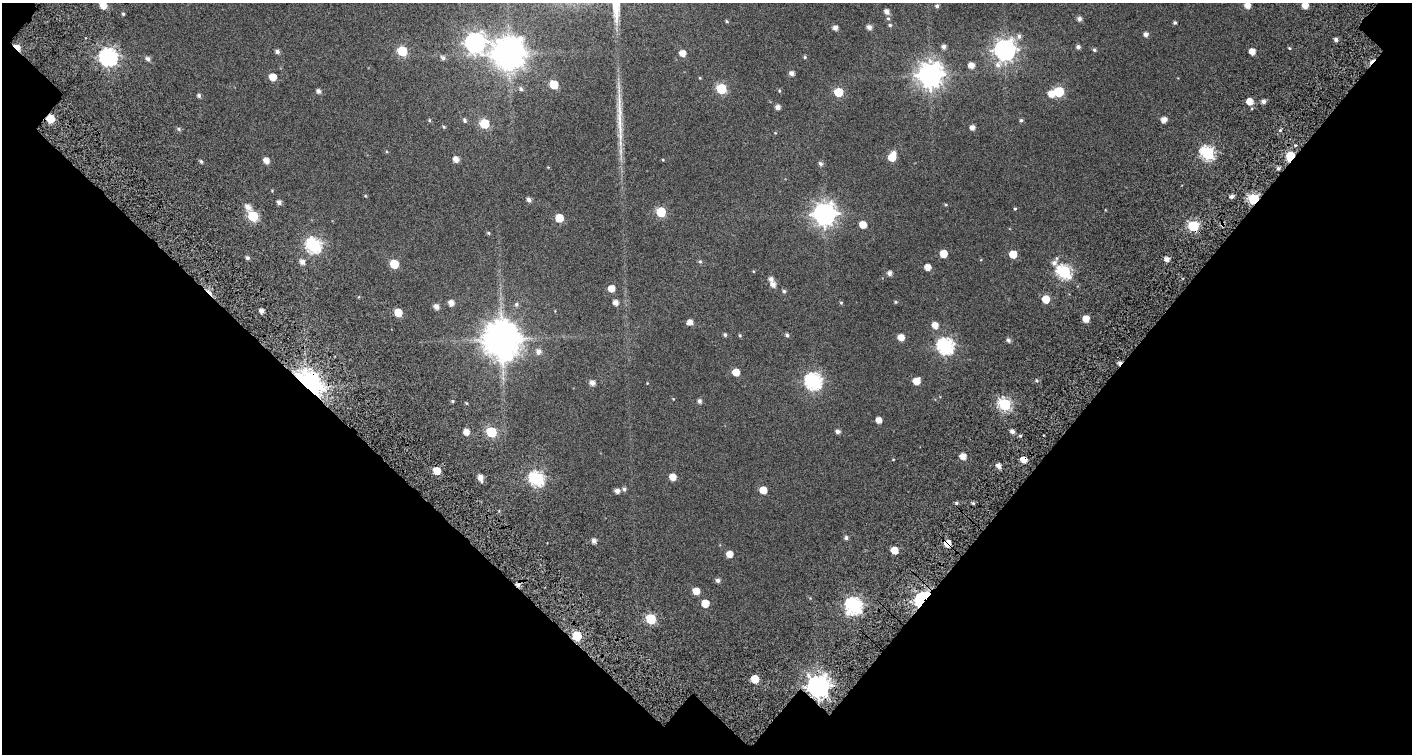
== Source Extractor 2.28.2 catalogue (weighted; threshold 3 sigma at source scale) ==
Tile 2 of 1 x 2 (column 1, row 2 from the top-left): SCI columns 174-1583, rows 124-875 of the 1752 x 1749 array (HDU 1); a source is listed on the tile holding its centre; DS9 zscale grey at full resolution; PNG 1414 x 756 px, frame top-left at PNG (2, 3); no overlay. Shown black and unused: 44% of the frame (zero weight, under 7 of 19 exposures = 17% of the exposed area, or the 3 px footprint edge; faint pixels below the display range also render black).
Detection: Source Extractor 2.28.2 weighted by HDU 2 'WHT'; one run over the whole footprint, this tile lists its part. Background 0.0207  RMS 0.023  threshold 0.0941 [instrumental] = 3 sigma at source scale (4.09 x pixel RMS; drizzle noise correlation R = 1.36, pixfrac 0.8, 0.0396/0.0396 arcsec/px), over >= 5 px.
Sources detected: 169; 4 cosmic-ray / hot-pixel residue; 1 long thin detection or spike segment (spike, bleed or trail) — not listed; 1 inside a brighter listed object's ellipse — not listed separately; the other 163 listed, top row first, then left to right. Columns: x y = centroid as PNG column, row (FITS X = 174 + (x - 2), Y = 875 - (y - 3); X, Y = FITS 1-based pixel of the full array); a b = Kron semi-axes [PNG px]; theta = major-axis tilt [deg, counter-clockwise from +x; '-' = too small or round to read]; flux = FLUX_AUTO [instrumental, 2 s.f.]
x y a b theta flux
103 5 6 5 - 17
1247 5 5 5 - 12
1305 5 5 5 - 16
937 6 5 4 - 3.3
887 11 5 5 - 7.3
123 14 4 4 - 2.2
888 19 6 5 - 2.8
1079 19 5 5 - 5.8
727 21 5 4 - 1.9
1175 23 4 4 - 2.4
890 25 5 4 - 2.3
869 27 5 4 - 7.5
835 28 5 4 - 7.5
1146 34 5 5 - 6.5
1019 36 8 7 - 5.3
1336 39 5 4 - 4.8
475 42 9 8 - 730
17 47 7 4 -47 16
944 47 5 5 - 5.7
1078 47 5 5 - 4.5
1289 48 4 3 - 1.5
1005 50 9 8 - 980
1094 50 5 5 - 2.5
277 51 5 5 - 4.3
402 51 6 6 - 74
1252 51 5 5 - 14
509 53 10 10 - 2900
682 53 5 5 - 14
108 57 7 7 - 520
805 57 5 4 - 2.1
443 58 6 6 - 4.6
148 59 6 5 - 5.5
971 65 6 5 - 12
792 73 5 5 - 6.5
930 75 9 9 - 1700
273 77 5 5 - 22
700 78 5 3 - 1.3
554 84 6 5 - 44
521 89 6 5 - 3.7
721 89 6 6 - 93
318 91 5 5 - 5.2
779 91 5 4 - 1.8
838 92 6 6 - 52
1059 92 6 6 - 89
1051 94 6 5 - 16
199 95 5 4 - 3.6
1250 101 6 5 - 16
1263 101 5 4 - 5.6
778 107 5 4 - 7.2
50 119 5 5 - 38
429 120 5 4 - 1.8
465 120 7 5 -75 3.6
1021 120 6 4 0 2.5
1164 120 5 5 - 11
484 124 6 6 - 64
444 127 5 4 - 2
972 128 4 4 - 8.2
179 129 6 5 - 2.9
1280 130 4 4 - 2
775 133 4 3 - 1.2
1208 153 7 6 - 250
1290 156 7 5 67 63
892 157 8 5 67 33
456 159 5 5 - 11
266 160 6 5 - 12
663 160 4 3 - 1.2
201 161 5 4 - 2.4
820 164 5 5 - 4
1278 168 4 4 - 3.8
365 196 5 4 - 1.4
1231 196 5 4 - 5.1
1253 199 6 5 - 140
529 200 5 5 - 5.7
279 202 5 4 - 6
946 205 5 4 - 1.8
248 207 8 6 -48 9.9
1015 209 4 4 - 1.6
661 212 6 6 - 75
824 214 8 8 - 1200
253 216 6 6 - 110
559 218 5 5 - 36
863 224 5 5 - 20
1222 225 6 4 -69 3
1193 226 6 6 - 120
488 233 5 4 - 1.9
314 245 7 7 - 320
943 254 5 5 - 28
1013 254 5 5 - 27
247 258 5 4 - 3.7
1167 259 5 5 - 8.9
700 261 6 5 - 2.5
302 262 6 5 - 8
1054 263 14 7 63 9.4
394 264 6 5 - 50
927 267 5 5 - 14
753 271 4 3 - 1.3
1064 272 7 6 - 250
889 273 5 5 - 6.5
773 284 6 6 - 9.2
611 288 5 5 - 17
784 291 5 5 - 3
1046 299 6 5 - 27
615 302 5 5 - 9.1
896 302 5 4 - 1.9
451 303 5 5 - 10
841 303 5 4 - 1.8
516 304 6 6 - 3.5
436 307 6 5 - 8.5
261 311 4 4 - 7.2
398 312 5 5 - 35
1086 319 5 5 - 18
690 322 5 5 - 9.6
935 325 6 6 - 14
725 335 4 4 - 3.1
740 335 5 4 - 1.9
787 335 5 4 - 3.2
901 337 5 5 - 15
502 339 12 11 - 4400
1008 340 6 5 - 4.4
945 346 7 7 - 400
539 351 7 7 - 7.8
736 372 5 5 - 22
1037 380 6 5 - 2.8
813 381 7 7 - 410
916 381 6 5 - 22
592 383 5 5 - 9
308 384 11 8 -37 1800
673 399 4 4 - 0.95
452 401 5 4 - 1.9
699 401 5 5 - 4.8
1005 404 6 6 - 190
879 420 5 5 - 12
837 431 5 5 - 5
466 432 5 5 - 14
491 432 6 6 - 92
1012 432 5 4 - 6.1
963 456 5 5 - 14
893 459 4 3 - 1.1
1023 459 5 5 - 17
998 466 5 5 - 8.2
437 471 5 5 - 26
480 477 6 5 - 12
673 477 5 5 - 17
537 479 7 6 - 270
624 489 6 5 - 3.6
763 490 5 5 - 21
617 491 5 4 - 7.5
956 503 4 4 - 2.5
973 503 4 3 - 2.2
846 538 5 5 - 4
594 541 5 5 - 6.7
948 543 5 5 - 19
894 550 5 5 - 24
729 554 5 5 - 15
718 580 5 5 - 5.1
696 591 5 5 - 19
921 599 12 7 54 270
705 603 5 5 - 26
854 606 7 7 - 420
651 619 6 6 - 92
577 636 6 5 - 56
755 679 5 5 - 33
818 686 8 8 - 1200
Overlapping masked pixels (flux is a lower limit): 12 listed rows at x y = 17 47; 50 119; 1290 156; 1253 199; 1222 225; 1193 226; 308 384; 1023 459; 948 543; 921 599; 577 636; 818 686
Isophote crosses this tile's border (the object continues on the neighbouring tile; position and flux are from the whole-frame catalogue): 3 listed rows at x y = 103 5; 1247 5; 1305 5